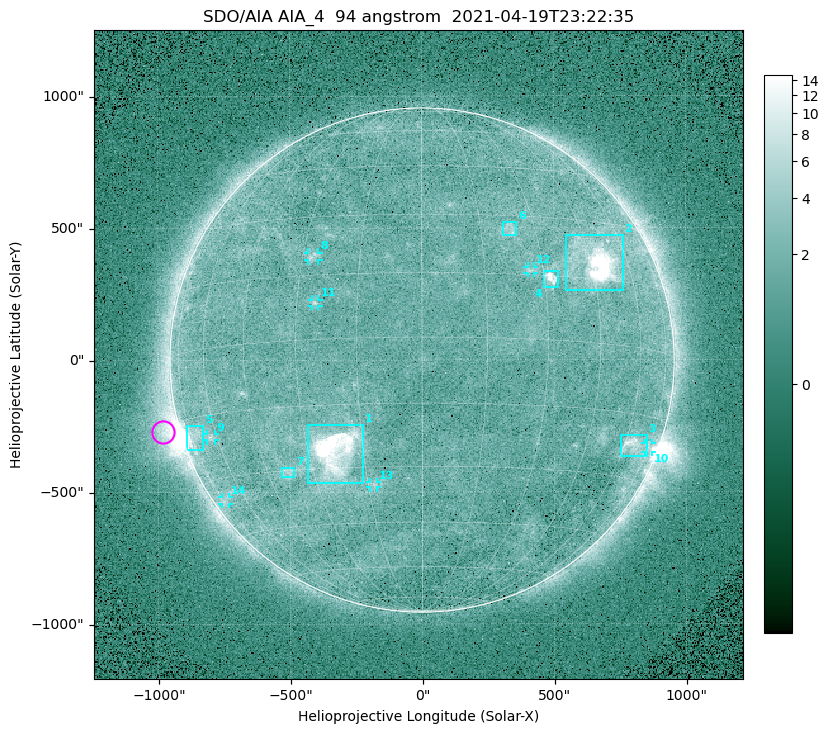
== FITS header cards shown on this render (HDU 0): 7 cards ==
TELESCOP= 'SDO/AIA '
INSTRUME= 'AIA_4   '
WAVELNTH=                   94
WAVEUNIT= 'angstrom'
DATE-OBS= '2021-04-19T23:22:35.12'
CTYPE1  = 'HPLN-TAN'
CTYPE2  = 'HPLT-TAN'

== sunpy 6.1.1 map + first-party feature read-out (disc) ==
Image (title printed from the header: SDO/AIA AIA_4  94 angstrom  2021-04-19T23:22:35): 512 x 512 px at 4.8 arcsec/px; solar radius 955 arcsec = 199 px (full disc in frame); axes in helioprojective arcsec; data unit not stated in the header (colour bar unlabelled)
Orientation: roll -0.138 deg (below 1 deg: not rotated)
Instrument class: DISC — disc imager (sunpy class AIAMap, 94 A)
Bright regions (active regions / flare kernels): reference = the median radial profile (limb darkening/brightening removed); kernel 5 px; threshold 5 sigma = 2.44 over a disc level ~1.75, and >= 1.15x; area >= 9 px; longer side >= 5 px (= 24 arcsec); searched inside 0.97 R_sun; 14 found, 14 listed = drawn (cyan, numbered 1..; 7 of them under ~33 arcsec drawn as corner ticks so the feature stays visible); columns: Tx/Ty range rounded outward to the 10 arcsec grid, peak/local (2 s.f.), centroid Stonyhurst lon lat
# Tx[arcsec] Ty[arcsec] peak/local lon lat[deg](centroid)
1 -430..-220 -470..-240 39 -23 -26
2 540..760 260..470 26 +47 +19
3 750..850 -370..-280 4.8 +64 -22
4 460..520 270..340 7.2 +32 +14
5 -900..-830 -340..-250 5.7 -72 -19
6 310..360 470..520 3 +23 +26
7 -540..-480 -440..-410 2.9 -38 -30
8 -430..-390 380..410 3.1 -27 +20
9 -820..-780 -300..-280 3.1 -63 -20
10 840..870 -350..-310 3.3 +74 -22
11 -420..-390 200..230 3 -25 +8
12 400..430 330..360 2.8 +27 +16
13 -200..-170 -480..-460 2.7 -13 -34
14 -760..-730 -550..-520 2.2 -73 -35
Off-limb structures (1.02-1.3 R_sun): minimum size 50 px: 5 found; the strongest spans PA ~90..115 deg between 1.02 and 1.21 R_sun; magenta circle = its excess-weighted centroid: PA ~105 deg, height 1.07 R_sun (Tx ~-980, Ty ~-270 arcsec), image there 4.8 x the reference